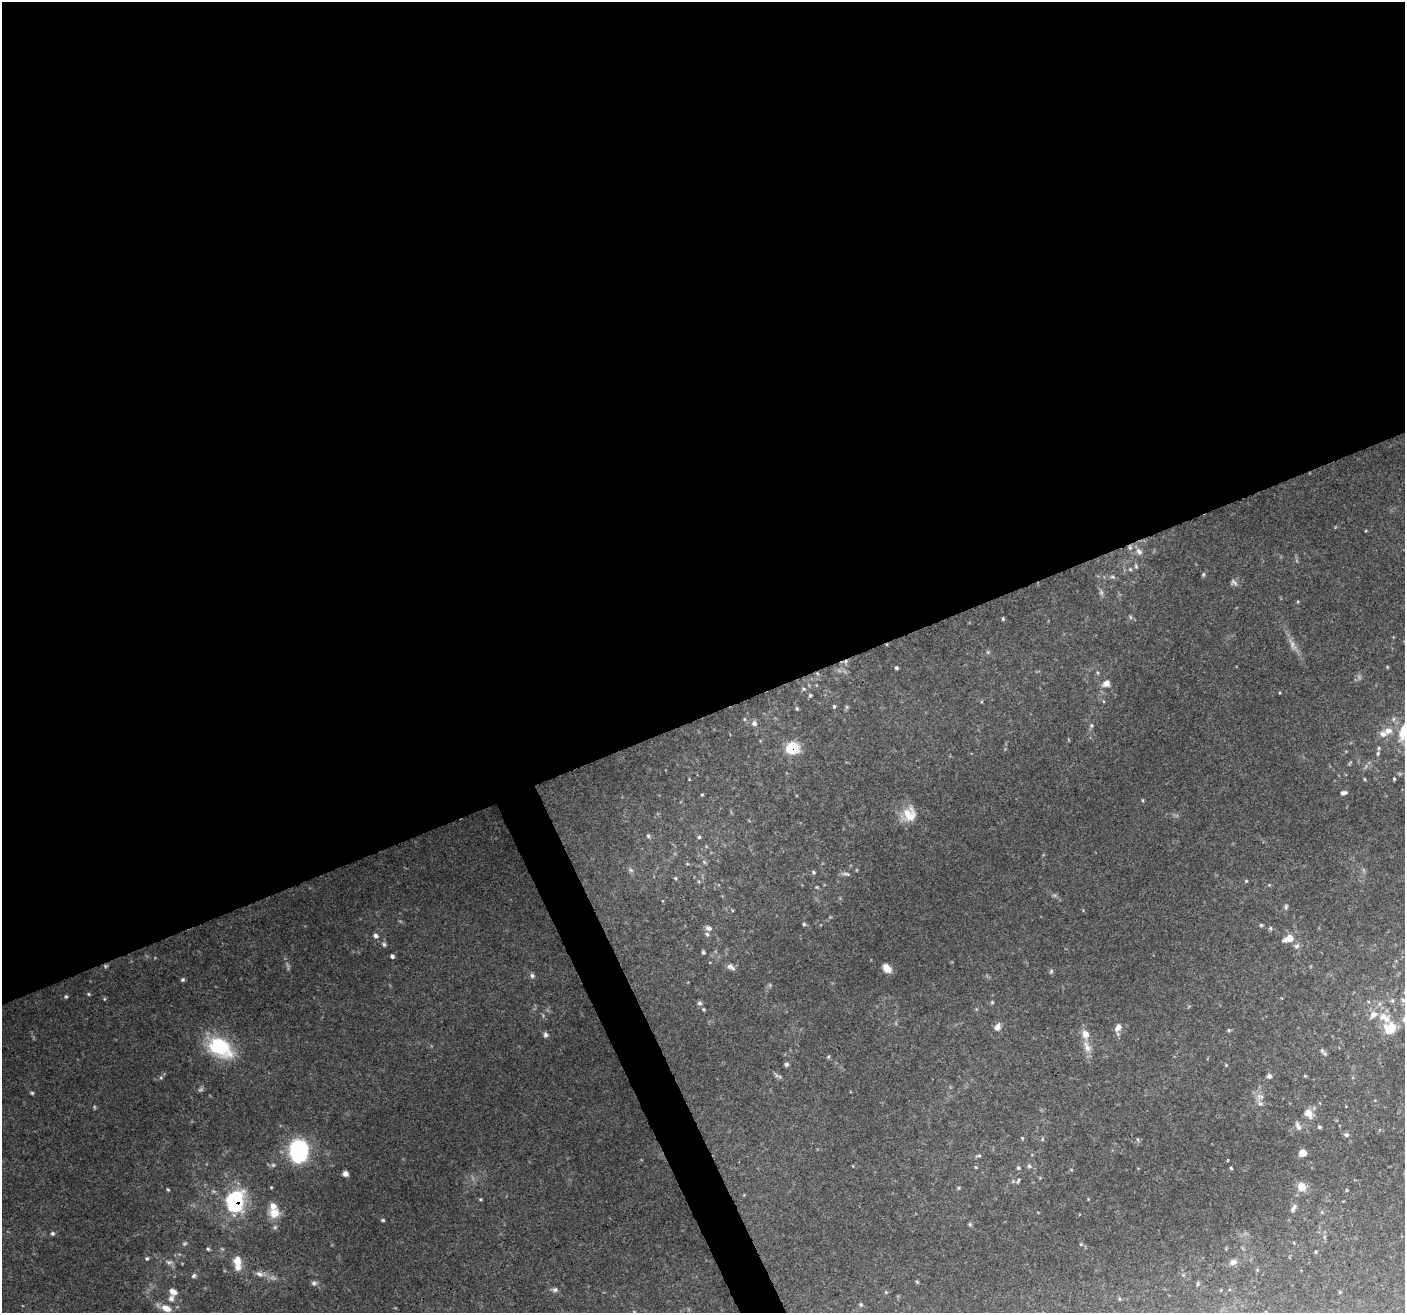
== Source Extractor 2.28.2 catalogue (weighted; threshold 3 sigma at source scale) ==
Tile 2 of 4 x 4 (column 2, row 1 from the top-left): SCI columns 1410-2812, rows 4078-5388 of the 5620 x 5476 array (HDU 1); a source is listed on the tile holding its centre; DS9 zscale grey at full resolution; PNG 1407 x 1315 px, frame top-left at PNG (2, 2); no overlay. Shown black and unused: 56% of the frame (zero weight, under 3 of 4 exposures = <1% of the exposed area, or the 3 px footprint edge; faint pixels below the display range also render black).
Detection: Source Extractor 2.28.2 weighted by HDU 2 'WHT'; one run over the whole footprint, this tile lists its part. Background 0.177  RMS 0.0069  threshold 0.0311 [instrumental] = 3 sigma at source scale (4.5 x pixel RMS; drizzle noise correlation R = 1.50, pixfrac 1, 0.0396/0.0396 arcsec/px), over >= 5 px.
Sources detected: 146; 10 too faint to see at this stretch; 1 cosmic-ray / hot-pixel residue — not listed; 7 inside a brighter listed object's ellipse — not listed separately; the other 128 listed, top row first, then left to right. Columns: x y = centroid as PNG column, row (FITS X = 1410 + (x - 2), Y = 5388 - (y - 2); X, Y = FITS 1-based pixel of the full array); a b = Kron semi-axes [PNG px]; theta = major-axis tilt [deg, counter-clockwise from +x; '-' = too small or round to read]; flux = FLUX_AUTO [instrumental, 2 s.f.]
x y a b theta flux
1130 547 9 6 89 2.3
1139 551 11 7 -57 4
1136 566 7 5 -81 1.4
1130 569 5 5 - 1.2
1203 574 6 4 46 1.1
1112 577 8 5 -18 1.6
1130 617 6 4 -88 1.1
1003 619 5 4 - 0.92
988 652 5 4 - 0.94
896 668 4 4 - 1
817 673 6 3 -19 0.94
1098 673 6 3 -71 0.85
1106 684 12 9 31 4.4
804 689 6 3 -18 0.9
810 695 5 5 - 0.98
834 706 5 4 - 0.96
797 708 5 4 - 0.86
754 723 8 7 - 2.2
1092 725 6 6 - 1.4
1404 732 22 17 -71 28
1383 734 11 9 -5 4.7
792 748 13 12 - 19
1378 753 7 5 88 1.7
1350 763 8 3 45 0.85
1365 779 5 3 - 0.67
1394 779 3 3 - 0.84
1344 793 7 4 12 2
702 794 4 3 - 0.73
1142 800 5 3 - 0.68
909 814 19 16 -86 14
648 836 6 5 - 1.2
699 837 5 5 - 0.97
704 862 6 4 -46 0.95
631 870 7 5 -46 1.6
814 872 5 4 - 0.96
846 874 11 5 -13 2
675 878 5 4 - 0.89
1246 881 4 3 - 0.66
1286 907 8 5 83 1.5
804 924 5 5 - 1
1261 925 5 5 - 0.94
709 928 8 6 -29 2.6
1270 928 5 4 - 1.1
707 934 7 5 -74 1.5
376 936 7 6 - 2.2
1289 938 14 8 18 8
384 944 7 5 -46 1.5
1297 946 8 7 - 2.5
703 952 4 4 - 1.2
392 956 5 4 - 1.7
730 966 10 8 -21 3.1
887 968 9 6 -46 6
1051 971 6 5 - 1.1
532 976 7 6 - 1.9
183 979 5 5 - 1.3
89 994 5 4 - 0.81
66 996 5 4 - 0.94
104 999 5 3 - 0.61
1403 1000 6 5 - 1.3
1392 1001 7 5 -69 1.4
992 1002 5 5 - 0.9
700 1003 6 5 - 1.5
703 1009 5 3 - 0.86
1373 1015 11 8 45 5.3
997 1027 11 8 56 4
1118 1027 12 7 55 4.2
1389 1029 13 12 - 16
1229 1030 5 4 - 0.99
545 1035 6 5 - 2.1
220 1047 31 20 -31 51
1087 1047 18 8 -66 6.4
1322 1050 8 5 -64 1.8
828 1057 5 4 - 0.87
786 1064 5 5 - 1.6
1269 1076 6 6 - 2.3
1305 1076 5 4 - 0.67
780 1077 6 5 - 1.3
161 1078 5 4 - 0.93
32 1093 4 4 - 0.96
1260 1096 11 7 -9 3.7
1308 1113 9 7 -57 7.7
1298 1126 12 6 -66 2.9
1319 1127 5 4 - 1
1346 1135 6 6 - 1.6
1022 1138 4 4 - 0.77
1138 1139 6 3 -71 0.85
298 1151 23 18 88 70
1302 1153 5 5 - 9.5
978 1156 9 3 8 1.1
273 1165 6 6 - 1.4
1029 1166 6 5 - 1.5
976 1167 5 4 - 0.76
1018 1168 5 5 - 1.3
1231 1168 4 3 - 0.87
345 1174 6 5 - 3
1018 1181 9 4 58 1.3
271 1187 4 3 - 0.66
1302 1187 9 8 - 9
958 1188 6 4 90 0.87
168 1190 4 3 - 0.72
480 1199 5 4 - 0.86
235 1201 18 14 76 69
1294 1206 7 6 - 1.9
274 1213 14 13 - 10
383 1220 4 4 - 1.1
970 1224 6 5 - 1
275 1227 6 5 - 1.4
52 1233 5 5 - 1.4
1081 1244 6 3 18 0.73
208 1249 5 4 - 0.96
1316 1252 4 4 - 0.8
147 1259 5 4 - 0.96
237 1261 14 10 -76 8.5
169 1262 9 6 0 2.3
1233 1262 8 7 - 3.5
260 1274 13 7 -20 4.1
194 1275 6 5 - 1.8
1183 1275 5 5 - 0.83
917 1282 5 4 - 0.83
314 1283 8 6 26 2
1198 1284 6 3 71 0.88
555 1290 7 6 - 2
173 1292 9 7 -31 4.5
886 1292 5 4 - 0.84
1340 1292 4 3 - 0.78
171 1298 9 8 - 3.5
861 1305 6 5 - 1.2
166 1308 15 8 -25 7.5
Overlapping masked pixels (flux is a lower limit): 4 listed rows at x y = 1130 547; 817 673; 792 748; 235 1201
Isophote crosses this tile's border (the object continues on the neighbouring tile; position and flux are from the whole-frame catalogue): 1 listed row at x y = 1404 732